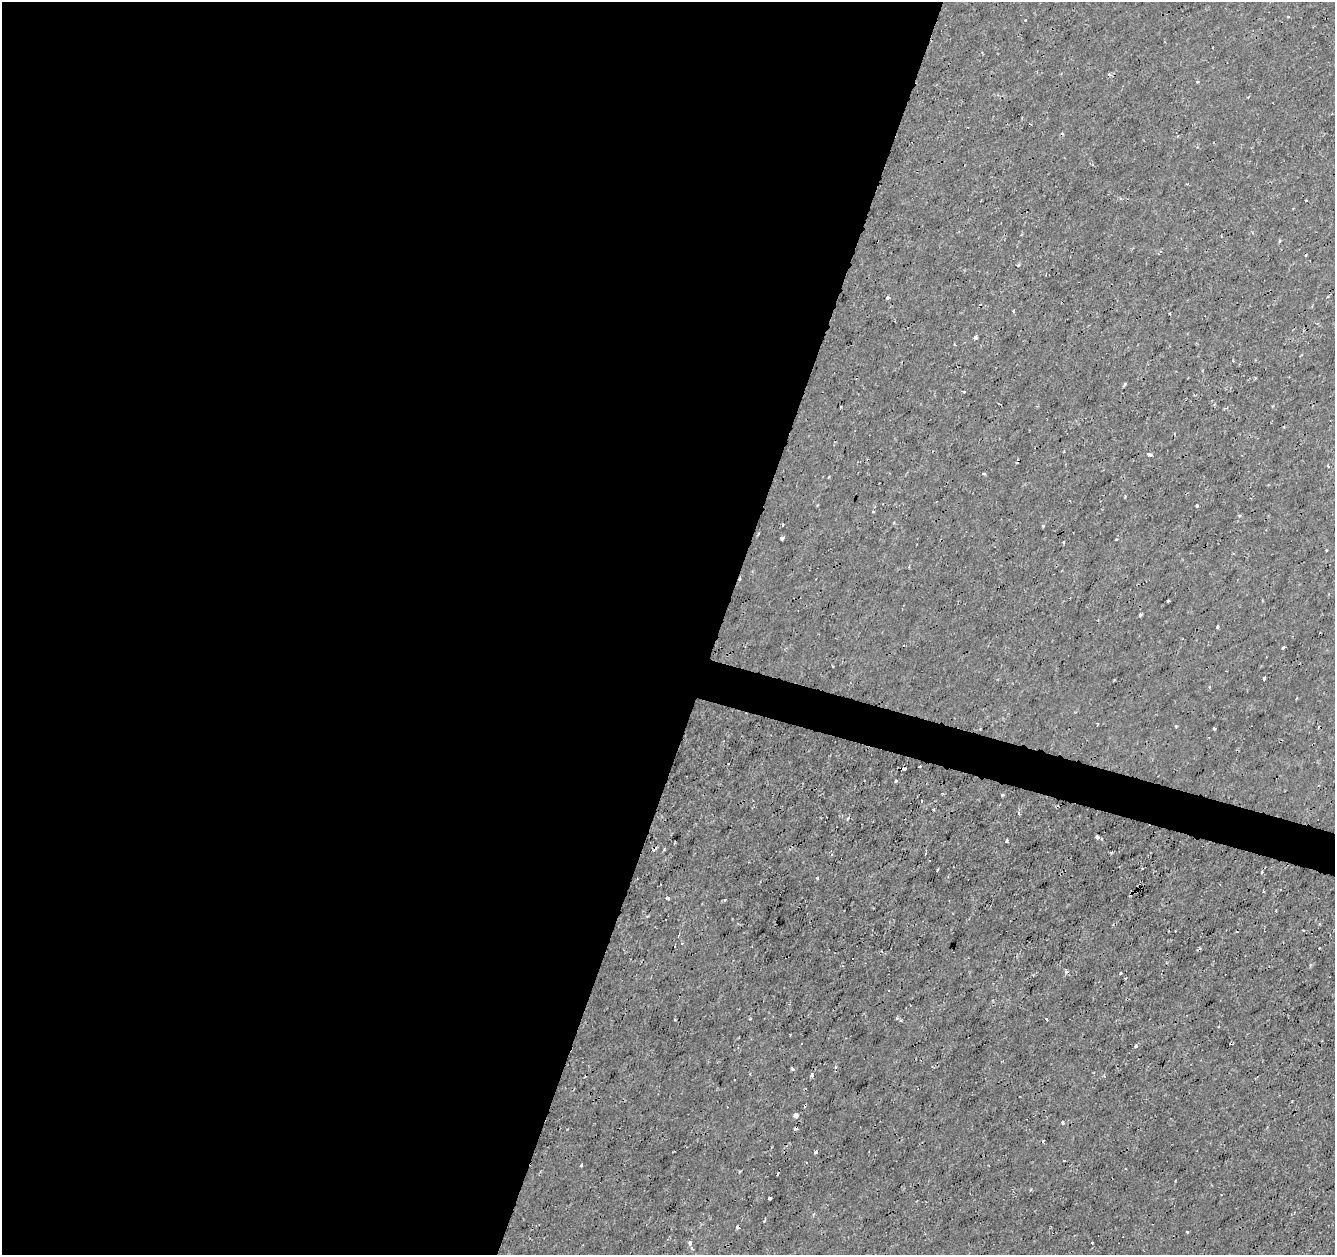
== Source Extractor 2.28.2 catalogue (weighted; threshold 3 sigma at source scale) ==
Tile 5 of 4 x 4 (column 1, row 2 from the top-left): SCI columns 1-1333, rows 2722-3974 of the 5339 x 5500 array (HDU 1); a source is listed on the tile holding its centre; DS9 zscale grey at full resolution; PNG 1337 x 1257 px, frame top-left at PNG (2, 2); no overlay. Shown black and unused: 56% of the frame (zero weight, under 2 of 3 exposures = <1% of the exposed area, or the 3 px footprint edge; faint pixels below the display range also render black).
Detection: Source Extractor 2.28.2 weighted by HDU 2 'WHT'; one run over the whole footprint, this tile lists its part. Background 1.41e-04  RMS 0.0011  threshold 0.00507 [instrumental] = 3 sigma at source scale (4.5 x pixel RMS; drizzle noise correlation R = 1.50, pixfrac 1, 0.0396/0.0396 arcsec/px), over >= 5 px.
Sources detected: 91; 15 cosmic-ray / hot-pixel residue — not listed; the other 76 listed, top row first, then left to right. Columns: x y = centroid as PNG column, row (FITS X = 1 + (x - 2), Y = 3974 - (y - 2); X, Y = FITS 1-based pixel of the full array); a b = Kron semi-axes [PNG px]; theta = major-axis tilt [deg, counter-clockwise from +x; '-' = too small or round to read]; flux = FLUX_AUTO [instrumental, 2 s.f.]
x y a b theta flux
1288 17 4 4 - 0.11
1109 74 5 4 - 0.24
1197 81 4 3 - 0.21
1306 201 3 2 - 0.091
1280 241 4 3 - 0.15
1160 252 4 3 - 0.19
1018 265 4 3 - 0.19
888 297 3 3 - 0.59
1013 311 5 3 - 0.1
1169 313 3 3 - 0.099
975 337 5 4 - 0.26
955 345 3 2 - 0.11
1233 361 3 3 - 0.11
1124 385 5 3 - 0.16
964 392 4 2 - 0.1
841 407 3 2 - 0.15
1149 454 6 4 -23 0.25
1328 466 5 3 - 0.12
984 474 4 3 - 0.21
1197 506 3 3 - 0.36
873 512 3 2 - 0.13
894 522 4 3 - 0.1
783 525 3 2 - 0.15
1043 526 4 3 - 0.13
759 533 5 3 - 0.11
782 538 3 3 - 0.4
1116 539 3 2 - 0.1
1063 542 4 3 - 0.12
1326 550 3 3 - 0.12
740 579 4 3 - 0.12
1168 601 3 3 - 0.26
1140 614 3 3 - 0.24
1217 627 3 3 - 0.37
1283 647 3 2 - 0.19
1264 678 3 3 - 3.9
1176 726 4 4 - 0.11
1214 729 3 3 - 0.21
920 767 3 3 - 0.58
904 769 5 3 - 1.3
896 781 4 3 - 0.15
1002 795 4 3 - 0.12
933 809 3 2 - 0.18
1019 814 4 3 - 0.13
1097 837 4 4 - 0.36
1006 841 3 3 - 0.68
1142 868 3 2 - 0.091
937 870 4 2 - 0.094
1262 872 4 3 - 0.12
817 878 3 3 - 0.14
1263 892 3 3 - 0.12
668 898 3 3 - 0.37
725 900 4 4 - 0.11
682 943 4 4 - 0.11
1066 972 4 4 - 0.34
1120 973 3 3 - 0.1
897 1018 4 4 - 0.15
1046 1019 3 3 - 0.44
900 1020 4 3 - 0.13
790 1034 4 2 - 0.079
1136 1046 3 3 - 0.36
792 1069 4 3 - 0.24
812 1075 4 3 - 0.39
796 1115 4 4 - 2.1
1063 1123 4 3 - 0.14
815 1152 4 3 - 0.56
1064 1161 3 3 - 0.2
581 1165 3 2 - 0.17
740 1171 3 2 - 0.1
778 1173 3 3 - 0.23
770 1197 3 3 - 0.65
764 1221 3 3 - 0.14
738 1227 4 4 - 0.45
1187 1232 3 3 - 0.12
690 1243 5 4 - 0.31
1092 1243 3 3 - 0.22
692 1248 4 4 - 0.18
Overlapping masked pixels (flux is a lower limit): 3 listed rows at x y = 740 579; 904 769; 738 1227